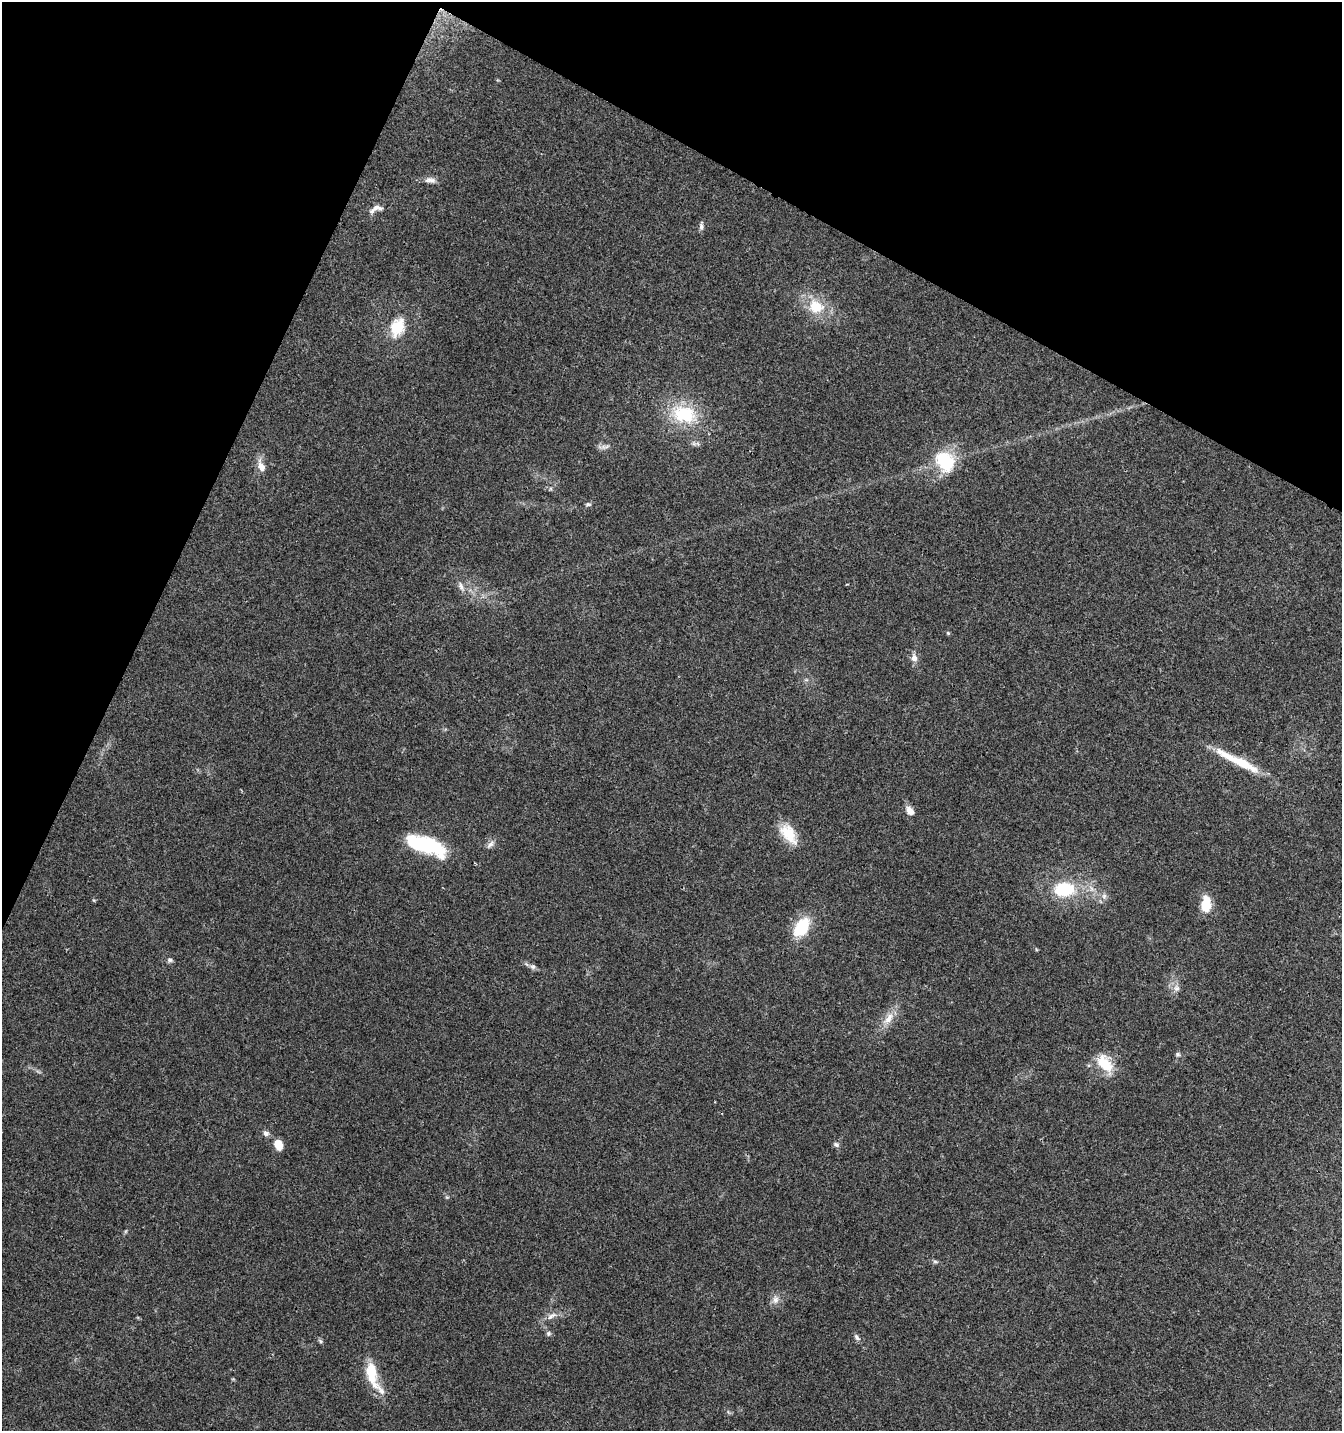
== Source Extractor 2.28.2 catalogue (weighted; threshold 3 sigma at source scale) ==
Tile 2 of 4 x 4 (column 2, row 1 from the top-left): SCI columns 1542-2881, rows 4299-5727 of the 5831 x 5727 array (HDU 1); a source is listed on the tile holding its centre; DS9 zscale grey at full resolution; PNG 1344 x 1433 px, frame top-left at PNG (2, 2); no overlay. Shown black and unused: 23% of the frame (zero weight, under 3 of 4 exposures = <1% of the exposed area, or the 3 px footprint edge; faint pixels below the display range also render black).
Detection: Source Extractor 2.28.2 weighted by HDU 2 'WHT'; one run over the whole footprint, this tile lists its part. Background 0.0438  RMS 0.0034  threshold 0.0155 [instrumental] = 3 sigma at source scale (4.5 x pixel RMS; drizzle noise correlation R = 1.50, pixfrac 1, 0.0396/0.0396 arcsec/px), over >= 5 px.
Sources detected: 43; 5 inside a brighter listed object's ellipse — not listed separately; the other 38 listed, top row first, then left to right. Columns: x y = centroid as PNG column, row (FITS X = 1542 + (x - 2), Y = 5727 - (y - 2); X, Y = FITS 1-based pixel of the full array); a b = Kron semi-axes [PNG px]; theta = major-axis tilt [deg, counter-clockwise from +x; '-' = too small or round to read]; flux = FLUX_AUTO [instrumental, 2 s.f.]
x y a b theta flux
430 180 16 7 -6 1.9
377 208 17 7 -3 1.9
701 227 9 6 -83 1.1
816 307 21 18 -29 10
397 327 20 14 66 10
684 414 28 22 -10 18
605 447 14 5 10 1.4
945 461 29 22 -55 16
261 466 17 8 -69 3
588 504 8 5 8 0.76
461 586 13 6 -75 1.5
948 633 5 4 - 0.45
914 658 11 8 -81 2.1
1243 764 47 11 -28 11
910 811 12 8 -51 2.5
788 834 28 15 -55 8.8
425 844 41 15 -16 26
490 845 13 6 44 1.5
1064 889 19 14 2 17
1104 896 8 6 88 1.3
1206 905 14 9 88 8.9
801 927 18 11 56 16
170 960 8 5 -18 0.83
533 967 8 7 - 1
1176 988 9 8 - 1.7
888 1018 20 9 56 4.4
1178 1054 6 6 - 0.71
1105 1063 26 15 -54 9.1
266 1133 7 6 - 1.3
836 1144 8 6 -33 0.92
278 1145 11 8 -71 4.2
935 1262 8 4 -9 0.66
775 1299 12 8 -89 2.1
551 1316 16 7 30 2.3
548 1333 7 5 71 0.69
856 1337 9 6 -63 1
320 1341 7 5 -26 0.62
371 1371 20 14 -74 8.4